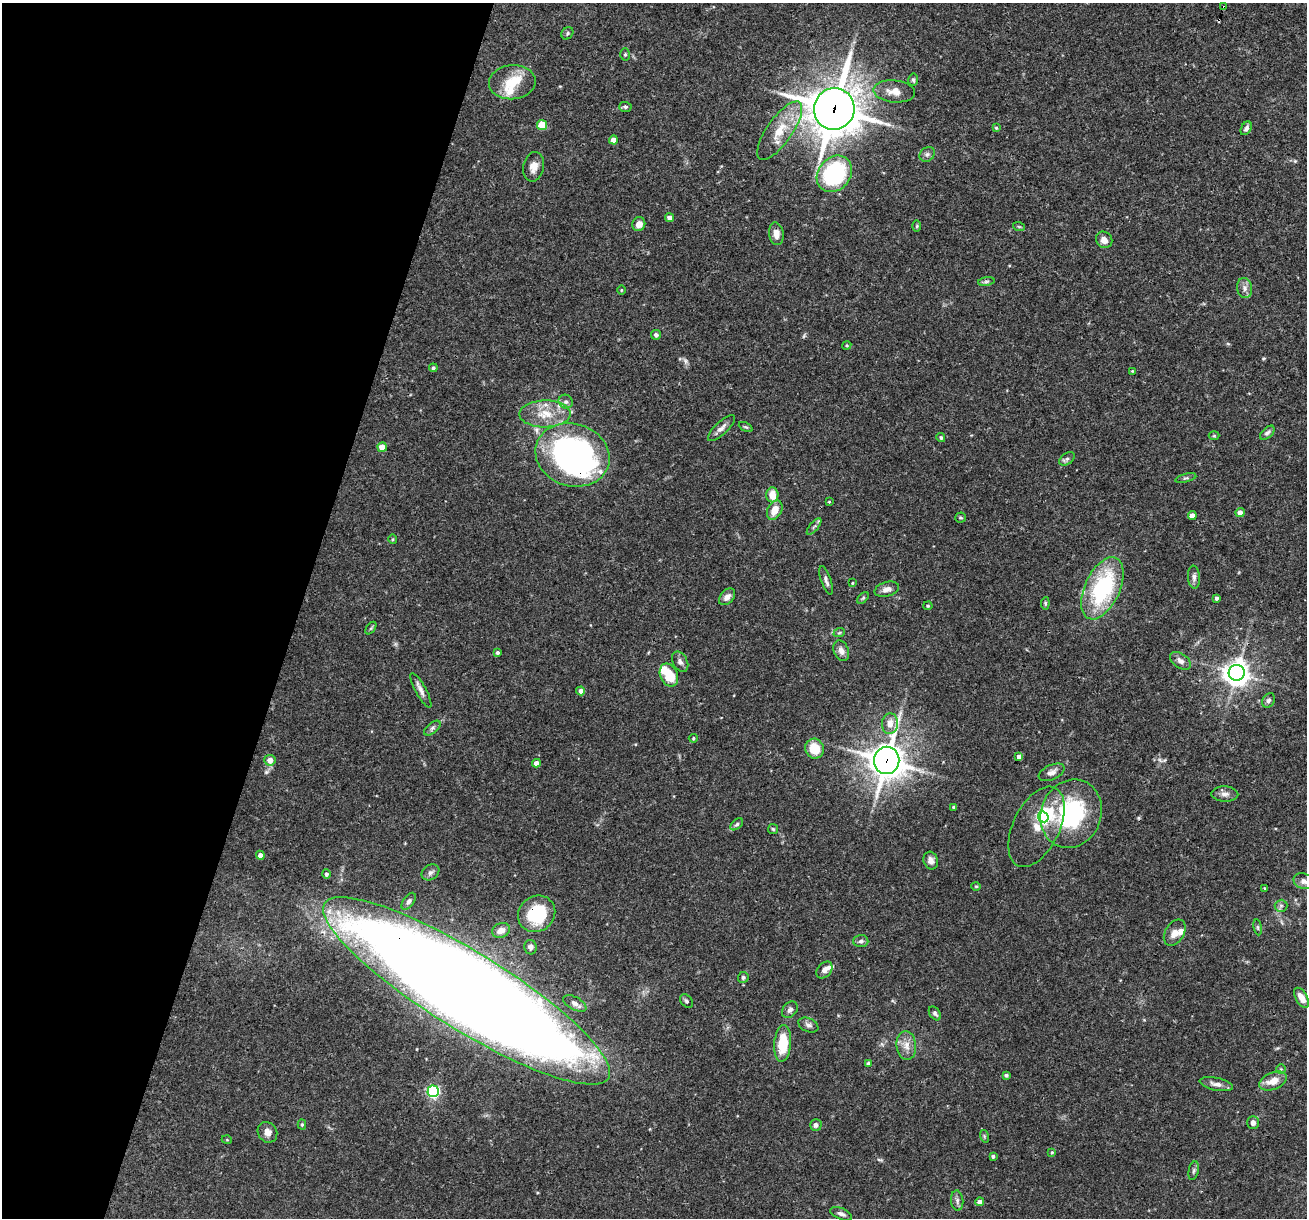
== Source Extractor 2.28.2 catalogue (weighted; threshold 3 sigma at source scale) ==
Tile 9 of 4 x 4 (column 1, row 3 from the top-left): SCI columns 1-1305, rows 1467-2682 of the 5220 x 5238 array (HDU 1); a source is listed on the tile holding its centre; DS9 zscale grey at full resolution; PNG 1309 x 1220 px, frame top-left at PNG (2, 3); each listed source drawn as its Kron ellipse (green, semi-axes under 4 px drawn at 4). Shown black and unused: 23% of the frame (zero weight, under 3 of 4 exposures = <1% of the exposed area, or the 3 px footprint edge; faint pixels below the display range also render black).
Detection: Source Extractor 2.28.2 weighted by HDU 2 'WHT'; one run over the whole footprint, this tile lists its part. Background 0.0759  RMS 0.0036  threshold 0.016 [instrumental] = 3 sigma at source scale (4.5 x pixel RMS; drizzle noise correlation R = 1.50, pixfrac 1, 0.05/0.05 arcsec/px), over >= 5 px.
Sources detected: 138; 1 too faint to see at this stretch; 3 inside a brighter object's white glare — neither listed nor drawn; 5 inside a brighter listed object's ellipse — not listed separately; the other 129 listed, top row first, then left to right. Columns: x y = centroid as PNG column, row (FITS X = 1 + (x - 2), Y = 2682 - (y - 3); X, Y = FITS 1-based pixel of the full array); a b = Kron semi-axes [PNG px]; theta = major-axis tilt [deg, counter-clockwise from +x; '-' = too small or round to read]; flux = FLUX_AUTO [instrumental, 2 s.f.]
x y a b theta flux
1224 7 3 3 - 0.44
567 33 7 5 49 0.68
625 54 6 5 - 0.66
913 80 6 5 - 0.61
512 82 23 17 5 8.3
894 91 21 11 -6 3.7
625 107 6 5 - 0.66
834 109 21 20 - 990
542 125 5 5 - 11
996 128 4 4 - 0.47
1246 128 7 5 60 1
780 131 34 12 55 9.4
613 140 4 4 - 2.7
927 154 8 6 43 1.1
533 167 15 10 79 3.1
834 174 20 16 49 40
669 218 4 4 - 1.5
639 224 7 6 - 2.5
917 226 6 4 89 0.43
1019 227 6 3 -19 0.39
776 234 11 7 -81 2.6
1104 240 9 7 -48 2.4
986 281 8 4 8 0.7
1245 288 10 7 -81 1.7
621 290 5 3 - 0.31
656 335 5 4 - 1
847 345 4 3 - 0.34
433 368 4 4 - 0.7
1132 371 3 3 - 0.32
566 402 7 6 - 1.1
545 414 25 13 1 8.4
746 427 7 4 -26 0.48
721 428 17 6 44 1.9
1267 433 9 5 44 0.94
1214 436 5 3 - 0.37
941 438 4 4 - 0.52
382 447 5 4 - 3.9
572 455 37 31 -17 140
1067 459 9 5 36 0.92
1186 478 11 4 15 0.7
772 495 7 6 - 5
829 502 4 4 - 0.33
775 510 10 7 63 4.7
1240 513 4 4 - 2.9
1192 516 4 4 - 2.5
961 517 5 5 - 0.55
814 526 10 3 50 0.77
392 539 5 3 - 0.35
1194 577 11 6 -84 1.4
826 580 15 5 -72 1.3
852 583 4 3 - 0.33
1102 588 33 17 65 37
887 589 12 7 16 1.9
727 597 9 6 47 2
863 598 7 4 45 0.5
1216 598 4 3 - 0.88
1045 603 6 4 84 0.48
928 606 5 4 - 0.44
371 628 7 4 53 0.48
839 633 6 3 19 0.46
841 651 11 7 -67 2.1
497 653 4 4 - 0.62
1180 661 12 7 -35 1.9
680 662 11 7 -62 1.3
1237 673 8 8 - 340
669 675 12 8 -65 9.2
421 690 19 5 -61 1.9
581 691 4 4 - 2.1
1269 700 8 5 57 0.96
890 724 10 8 86 3
432 728 10 5 38 0.9
693 738 5 4 - 0.41
815 749 10 9 - 8.3
1019 757 4 4 - 2
270 760 5 5 - 2.9
887 760 13 12 - 640
536 763 4 4 - 2.1
1052 772 14 7 25 1.9
1225 794 13 7 -3 1.8
954 807 4 3 - 0.71
1071 814 35 30 68 39
1043 817 6 5 - 46
737 824 7 4 41 0.7
1036 827 43 23 64 11
773 829 5 5 - 0.51
260 855 4 4 - 1.8
931 861 9 7 -73 1.8
430 872 9 7 35 1.2
326 874 4 4 - 0.84
1304 881 10 7 -22 1.9
976 886 4 4 - 0.39
1265 889 3 3 - 0.71
409 901 10 5 56 1
1281 906 6 6 - 0.86
537 914 19 17 40 19
1258 927 8 4 -82 0.62
501 930 9 7 23 2.5
1175 933 14 9 57 2.8
861 941 7 6 - 1.1
530 947 7 6 - 1.1
824 970 9 7 51 1.8
743 977 5 5 - 0.63
466 991 167 39 -32 1500
1302 998 11 6 -60 3.4
686 1001 8 5 -51 0.75
575 1003 13 6 -28 1.7
790 1010 9 6 51 1.3
935 1013 8 5 -55 0.78
808 1025 10 6 -24 1.3
783 1043 18 8 85 12
906 1046 14 10 -84 3.2
869 1064 4 4 - 1.2
1281 1069 5 5 - 0.45
1006 1075 4 3 - 0.81
1273 1081 14 8 23 4.5
1216 1084 17 6 -12 2.1
433 1091 6 6 - 65
1253 1123 6 5 - 1.7
302 1125 5 4 - 0.57
816 1125 6 6 - 1.2
267 1132 11 9 -57 2.4
984 1136 6 4 -72 0.52
227 1140 5 3 - 0.29
1052 1152 4 3 - 0.42
993 1156 4 4 - 0.71
1194 1171 9 5 79 0.79
957 1201 10 6 -84 1.1
979 1202 5 4 - 1.7
841 1214 11 5 -22 1.4
Overlapping masked pixels (flux is a lower limit): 6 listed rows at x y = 1224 7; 834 109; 572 455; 887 760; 537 914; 466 991
Isophote crosses this tile's border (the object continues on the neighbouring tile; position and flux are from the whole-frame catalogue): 2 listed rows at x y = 1304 881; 466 991